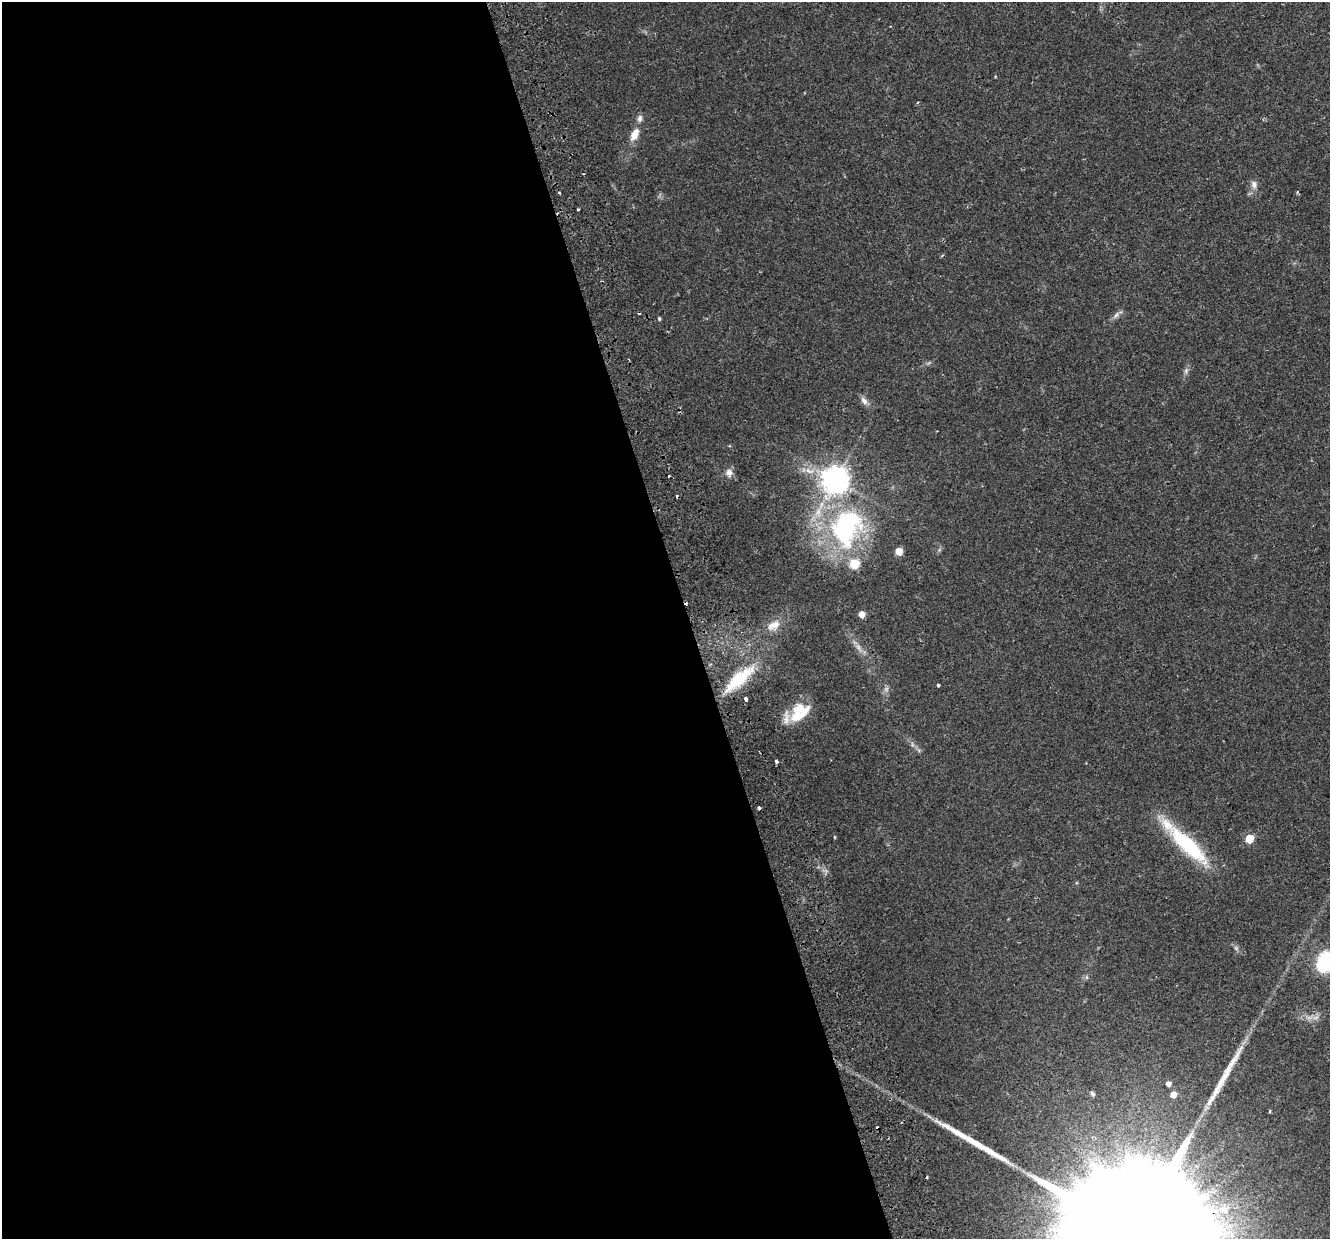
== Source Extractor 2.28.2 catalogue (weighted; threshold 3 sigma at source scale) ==
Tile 9 of 4 x 4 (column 1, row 3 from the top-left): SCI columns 56-1383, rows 1317-2553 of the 5422 x 5159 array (HDU 1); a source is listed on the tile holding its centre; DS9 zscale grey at full resolution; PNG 1332 x 1241 px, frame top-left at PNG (2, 2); no overlay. Shown black and unused: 52% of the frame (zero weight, under 2 of 3 exposures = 3% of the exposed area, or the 3 px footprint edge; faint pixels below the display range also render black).
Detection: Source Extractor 2.28.2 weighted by HDU 2 'WHT'; one run over the whole footprint, this tile lists its part. Background 0.0356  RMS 0.005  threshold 0.0226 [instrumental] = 3 sigma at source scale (4.5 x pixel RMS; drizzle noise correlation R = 1.50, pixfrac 1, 0.0396/0.0396 arcsec/px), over >= 5 px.
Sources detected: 50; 1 inside a brighter object's white glare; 7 cosmic-ray / hot-pixel residue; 2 long thin detections or spike segments (spike, bleed or trail) — not listed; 3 inside a brighter listed object's ellipse — not listed separately; the other 37 listed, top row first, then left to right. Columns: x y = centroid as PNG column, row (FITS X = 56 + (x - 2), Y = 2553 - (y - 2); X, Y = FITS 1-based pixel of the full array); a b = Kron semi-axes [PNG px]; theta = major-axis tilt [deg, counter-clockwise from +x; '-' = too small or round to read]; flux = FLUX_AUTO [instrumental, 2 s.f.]
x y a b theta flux
995 76 4 2 - 0.46
918 102 3 3 - 0.54
640 118 10 6 70 1.8
634 134 17 9 62 5.9
1254 184 11 7 -87 2.5
1298 192 5 3 - 0.65
578 210 3 3 - 1.2
1116 315 12 5 51 1.9
659 319 5 4 - 0.73
1186 371 7 6 - 1.3
864 401 12 7 -52 2.5
810 471 18 7 -16 5.2
729 473 12 9 -76 2.9
836 480 9 8 - 560
847 527 61 44 69 84
899 551 5 5 - 8.1
862 614 6 5 - 4
774 625 19 12 32 6.4
858 647 12 5 -59 2.6
739 679 42 13 41 25
938 685 3 3 - 1.8
886 689 7 6 - 1.4
746 699 4 3 - 4
799 713 28 17 44 17
912 744 7 4 -72 1
776 761 4 3 - 5.5
835 837 4 3 - 0.44
1249 839 5 5 - 15
1191 848 51 19 -49 34
1236 948 8 4 -46 1.1
1325 962 21 16 64 34
1086 977 6 4 -71 0.73
1168 1084 5 4 - 2.3
1092 1094 7 5 -59 1.1
1173 1095 5 5 - 4.5
1270 1111 4 3 - 0.72
1134 1235 101 31 15 86000
Overlapping masked pixels (flux is a lower limit): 1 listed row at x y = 1134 1235
Isophote crosses this tile's border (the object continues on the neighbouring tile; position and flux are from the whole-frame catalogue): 2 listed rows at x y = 1325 962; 1134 1235